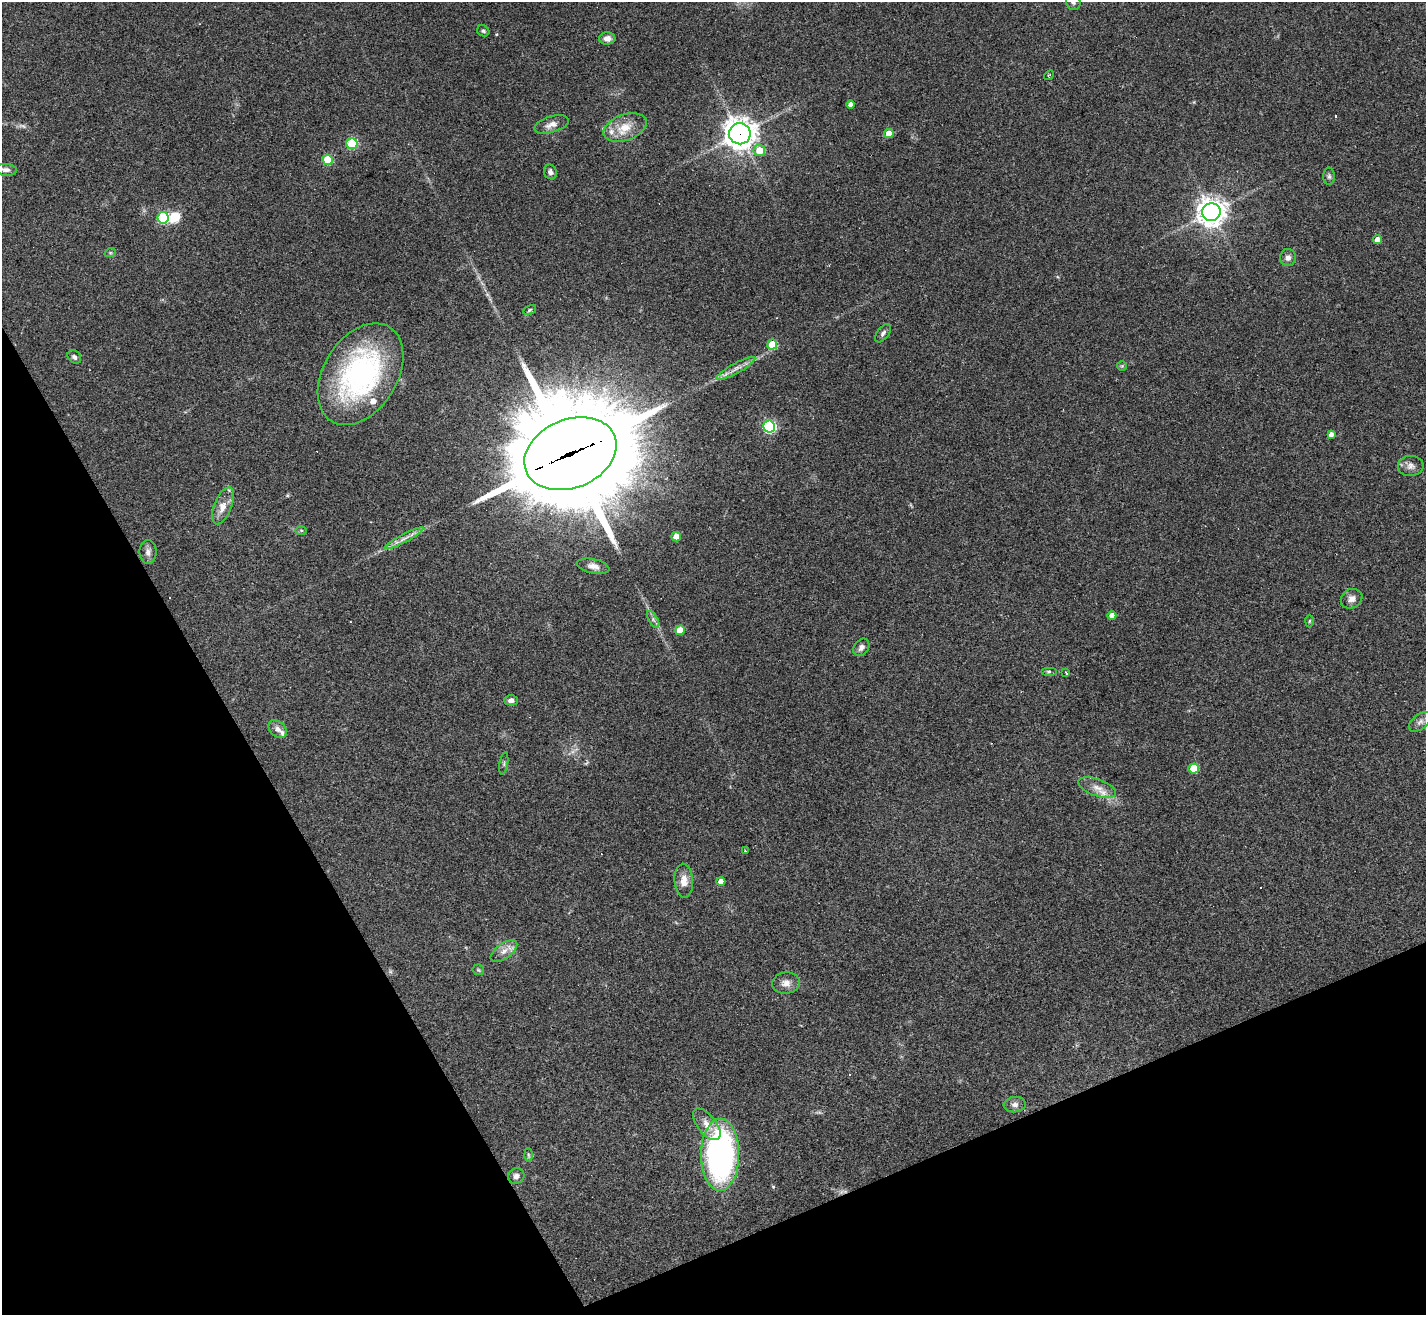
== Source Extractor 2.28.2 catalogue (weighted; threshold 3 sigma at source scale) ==
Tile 14 of 4 x 4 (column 2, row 4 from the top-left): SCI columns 1425-2848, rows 285-1597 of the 5697 x 5686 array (HDU 1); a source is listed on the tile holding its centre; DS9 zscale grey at full resolution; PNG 1428 x 1317 px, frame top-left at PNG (2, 2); each listed source drawn as its Kron ellipse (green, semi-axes under 4 px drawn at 4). Shown black and unused: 24% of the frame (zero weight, under 3 of 4 exposures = <1% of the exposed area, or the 3 px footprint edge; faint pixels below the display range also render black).
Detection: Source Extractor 2.28.2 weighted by HDU 2 'WHT'; one run over the whole footprint, this tile lists its part. Background 0.103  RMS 0.0059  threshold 0.0266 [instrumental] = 3 sigma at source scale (4.5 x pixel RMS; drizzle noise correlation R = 1.50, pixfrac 1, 0.05/0.05 arcsec/px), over >= 5 px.
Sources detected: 69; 1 too faint to see at this stretch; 1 inside a brighter object's white glare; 2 cosmic-ray / hot-pixel residue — neither listed nor drawn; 3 inside a brighter listed object's ellipse — not listed separately; the other 62 listed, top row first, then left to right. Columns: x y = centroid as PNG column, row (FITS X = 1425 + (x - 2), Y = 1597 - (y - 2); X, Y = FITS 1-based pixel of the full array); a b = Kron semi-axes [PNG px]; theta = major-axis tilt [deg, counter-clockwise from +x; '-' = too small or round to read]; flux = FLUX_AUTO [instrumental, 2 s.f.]
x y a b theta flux
1073 2 8 7 - 1.9
483 31 6 5 - 1
607 38 8 6 1 3
1049 75 5 3 - 0.86
851 104 4 4 - 3
551 124 18 8 17 4.3
625 127 22 13 19 11
889 133 4 4 - 7.8
740 134 11 10 - 700
352 144 5 5 - 42
759 150 6 5 - 10
328 160 5 5 - 25
6 170 11 6 -4 2
550 172 7 6 - 1.9
1329 176 8 5 -90 1.3
1211 212 9 9 - 650
163 218 5 5 - 47
1377 240 4 4 - 3.8
110 253 6 3 18 0.7
1288 258 8 8 - 2.6
530 310 6 4 28 0.82
883 333 10 6 52 1.7
772 345 5 5 - 18
74 357 7 6 - 1.7
1122 366 5 5 - 0.78
736 368 22 5 29 4.2
361 374 55 36 58 120
769 427 6 6 - 87
1331 434 4 4 - 2.3
570 454 48 34 22 14000
1411 466 13 10 5 3.5
223 506 19 8 69 7
301 530 6 4 -1 0.78
676 537 5 4 - 7.5
404 538 21 4 28 3.8
148 552 12 8 90 2.9
593 566 16 7 -12 3.4
1352 599 11 9 29 3.5
1112 615 4 4 - 4.5
653 619 9 4 -60 1.7
1309 621 6 4 88 0.67
680 630 5 5 - 11
861 647 9 7 54 2.5
1049 671 8 4 0 0.93
1066 673 4 2 - 1.6
511 700 7 5 1 2.2
1420 722 13 7 39 3
277 729 10 7 -42 3
504 763 11 3 81 1.1
1194 768 5 5 - 21
1097 788 20 8 -20 5.9
746 851 3 2 - 1.3
684 881 17 9 -87 5.9
721 881 4 4 - 3.8
504 951 15 7 35 4.4
478 970 6 5 - 0.84
786 983 14 10 7 4.2
1015 1105 11 7 5 2.4
707 1124 19 9 -52 5.9
528 1155 7 4 -88 1
720 1155 36 19 90 150
516 1176 8 7 - 2.5
Overlapping masked pixels (flux is a lower limit): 2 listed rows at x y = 740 134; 570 454
Isophote crosses this tile's border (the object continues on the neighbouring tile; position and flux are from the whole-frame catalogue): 1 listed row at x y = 1073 2